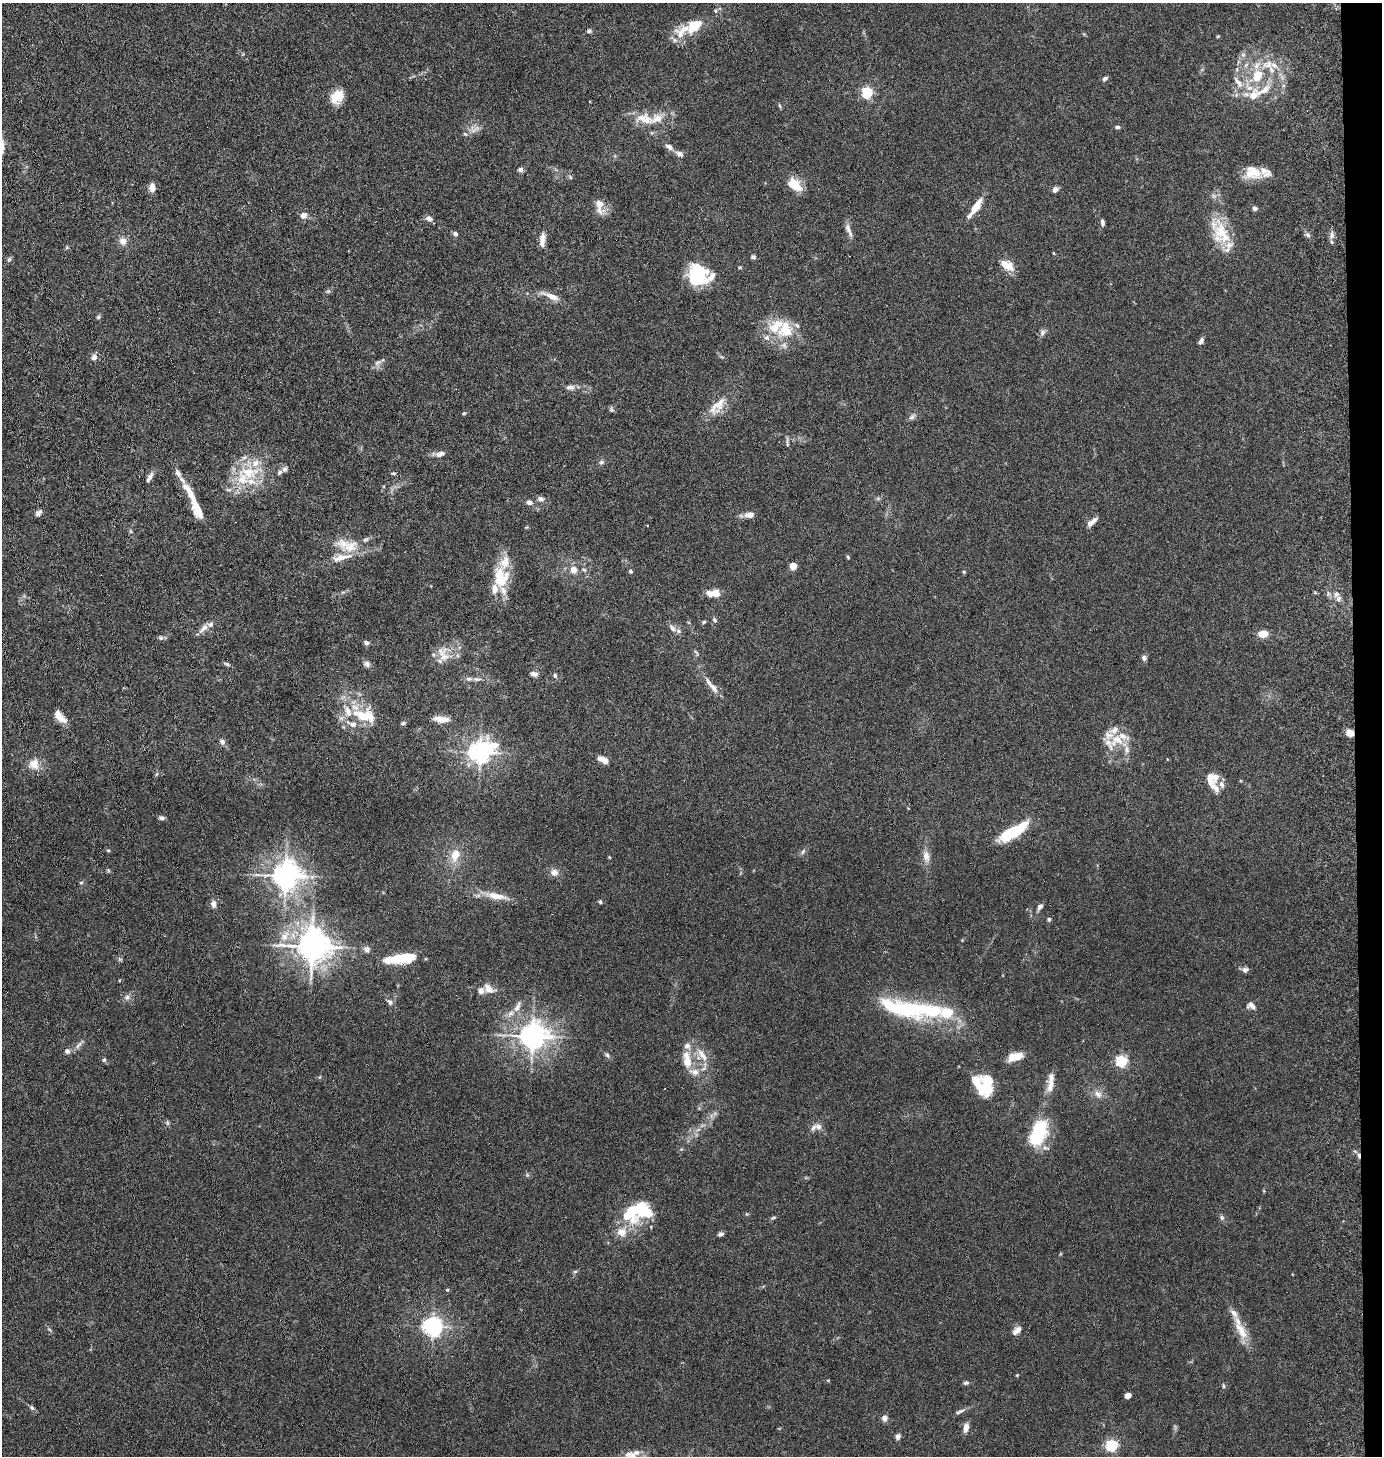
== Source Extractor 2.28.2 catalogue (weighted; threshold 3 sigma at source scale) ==
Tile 6 of 3 x 3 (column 3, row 2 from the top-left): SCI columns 2919-4298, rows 1463-2916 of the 4500 x 4376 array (HDU 1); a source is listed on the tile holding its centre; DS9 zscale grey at full resolution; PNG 1384 x 1458 px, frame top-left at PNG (2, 3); no overlay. Shown black and unused: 2% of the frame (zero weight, under 5 of 10 exposures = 3% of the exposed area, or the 3 px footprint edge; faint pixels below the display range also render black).
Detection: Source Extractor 2.28.2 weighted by HDU 2 'WHT'; one run over the whole footprint, this tile lists its part. Background 0.0206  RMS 0.0018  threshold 0.00729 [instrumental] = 3 sigma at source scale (4.09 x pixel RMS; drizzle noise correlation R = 1.36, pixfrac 0.8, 0.05/0.05 arcsec/px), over >= 5 px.
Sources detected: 234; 1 too faint to see at this stretch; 5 inside a brighter object's white glare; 1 cosmic-ray / hot-pixel residue — not listed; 57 inside a brighter listed object's ellipse — not listed separately; the other 170 listed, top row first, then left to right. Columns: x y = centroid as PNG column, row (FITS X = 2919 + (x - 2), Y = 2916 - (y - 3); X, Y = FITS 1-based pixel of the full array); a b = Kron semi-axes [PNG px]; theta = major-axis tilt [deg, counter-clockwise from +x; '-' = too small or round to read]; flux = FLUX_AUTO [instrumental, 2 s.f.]
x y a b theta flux
715 11 7 5 -87 0.34
695 25 23 13 38 3.9
589 31 6 5 - 0.36
1218 36 5 3 - 0.15
1243 55 8 6 -68 0.48
1267 64 17 11 10 2.3
1246 65 8 4 46 0.44
1257 75 15 11 62 3.6
1105 79 7 5 36 0.43
1238 82 22 8 -55 1.6
867 92 5 5 - 17
1253 95 19 13 53 2.6
337 97 14 11 47 3.5
780 106 6 4 -70 0.21
657 118 26 13 21 2.9
1117 127 6 4 -10 0.36
474 129 18 9 21 1.3
669 147 12 7 -32 0.75
680 154 9 6 -29 0.82
520 170 6 6 - 0.54
1253 173 22 14 -7 3.1
570 177 6 3 -71 0.2
795 185 18 11 -42 3.1
152 187 10 7 86 1.1
1055 189 7 6 - 0.64
1214 196 7 6 - 0.46
599 204 21 11 -65 1.6
976 207 17 6 57 3.1
1255 208 5 5 - 0.52
303 215 9 8 - 0.93
429 218 8 7 - 0.75
1102 223 8 4 -85 0.53
848 229 15 7 -71 0.94
1221 233 25 20 84 5.4
455 234 6 5 - 0.47
1307 235 8 5 -42 0.41
1332 235 13 5 87 0.7
542 240 17 6 85 1.3
123 241 11 10 - 1.1
67 247 6 4 71 0.19
753 257 6 5 - 0.33
9 259 7 5 67 0.32
1007 265 17 9 -30 2.5
698 278 22 15 -23 6.3
328 291 6 4 -43 0.26
551 296 23 7 -21 1.8
98 317 6 5 - 0.29
785 330 24 23 - 5.8
1042 332 9 7 48 0.51
1201 341 9 5 55 0.51
94 357 8 7 - 0.74
378 362 12 5 36 0.6
570 387 11 7 -3 0.77
717 406 31 14 49 3.1
611 410 7 6 - 0.33
464 413 5 4 - 0.19
912 417 8 7 - 0.49
787 442 18 3 -85 0.38
440 454 13 7 18 0.77
601 462 8 6 16 0.37
285 469 8 6 57 0.49
248 473 33 18 -1 6.3
393 473 6 4 -1 0.24
150 477 12 6 58 0.76
190 493 33 7 -58 3.2
540 499 8 6 -9 0.62
529 502 8 6 -17 0.69
38 513 9 6 43 0.55
749 515 15 8 1 0.96
1092 522 15 5 40 1
130 531 6 4 -71 0.24
350 547 26 15 24 3.7
848 557 5 3 - 0.19
793 566 6 5 - 1.6
574 570 6 6 - 1.6
630 571 6 5 - 0.28
964 572 5 4 - 0.17
501 577 29 21 -87 5.7
716 593 11 9 -38 1.3
1338 599 10 6 62 0.58
714 620 7 5 -44 0.3
704 622 5 4 - 0.21
203 628 16 7 46 1
673 628 12 7 -44 0.75
1263 634 11 7 3 1.9
160 638 7 6 - 0.36
366 643 7 5 -14 0.4
696 653 11 3 -58 0.26
444 657 25 12 79 2.2
1144 658 6 5 - 0.67
227 664 9 5 -21 0.34
367 664 8 7 - 0.59
534 674 8 6 -14 0.62
555 675 6 5 - 0.31
476 679 11 5 -5 0.56
714 688 16 7 -54 1.1
60 716 16 8 -50 1.9
362 716 25 12 -33 4.1
341 718 7 4 -18 0.4
441 719 18 7 -5 1.7
403 723 6 4 20 0.32
353 724 11 8 -10 1
1350 733 9 7 -18 1.1
1117 740 22 16 21 3.7
222 742 8 7 - 0.49
480 752 9 7 27 100
603 759 13 6 -26 1.1
34 764 15 14 - 2
1211 778 14 13 - 2.6
161 818 7 5 -13 0.39
1012 832 29 10 30 7.5
108 850 5 3 - 0.17
803 852 8 5 70 0.35
455 854 12 8 67 2.6
926 856 15 9 -80 1.3
108 870 6 4 -46 0.21
554 872 8 8 - 1
285 875 8 8 - 190
81 882 5 3 - 0.2
496 896 32 8 -11 2.8
600 902 5 4 - 0.28
213 904 7 6 - 1
1040 907 7 5 56 0.64
1049 919 5 4 - 0.3
285 936 18 11 58 2.6
312 946 10 10 - 260
367 949 8 7 - 0.63
119 959 7 4 -71 0.25
399 959 33 9 7 6.1
1245 970 9 7 7 0.54
489 989 16 9 -46 1.3
127 997 9 7 29 0.63
390 1002 9 6 -50 0.47
1251 1005 10 8 -23 0.84
517 1007 20 7 64 1.4
904 1009 52 19 -6 13
532 1036 9 8 - 170
67 1051 7 7 - 0.52
607 1055 7 5 -45 0.32
702 1055 21 7 -54 1.8
1015 1056 17 9 16 2.2
104 1060 5 5 - 0.3
687 1060 24 10 -81 2.7
1121 1061 5 5 - 21
1051 1079 15 9 84 1.4
985 1085 21 18 85 6
1098 1094 11 9 -41 1.1
167 1123 7 4 -90 0.27
819 1127 10 7 -19 0.72
698 1130 7 4 20 0.35
1039 1132 27 14 71 11
632 1211 26 25 - 7.1
1222 1217 7 6 - 0.36
773 1218 6 4 18 0.23
721 1234 7 5 25 0.44
575 1271 6 4 2 0.24
433 1326 7 6 - 74
1240 1329 39 10 -65 3.3
1018 1330 11 10 - 0.98
1017 1375 4 3 - 0.14
966 1383 8 5 7 0.32
1223 1386 6 4 -82 0.23
1128 1395 6 4 28 1
32 1408 8 5 -41 0.35
960 1411 14 5 23 0.56
884 1418 9 7 -86 0.62
966 1428 10 6 78 1.2
898 1436 7 6 - 0.51
1112 1445 5 5 - 21
628 1454 12 9 51 0.99
Overlapping masked pixels (flux is a lower limit): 1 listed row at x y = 1350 733
Isophote crosses this tile's border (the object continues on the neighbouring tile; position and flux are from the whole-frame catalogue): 1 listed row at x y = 628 1454